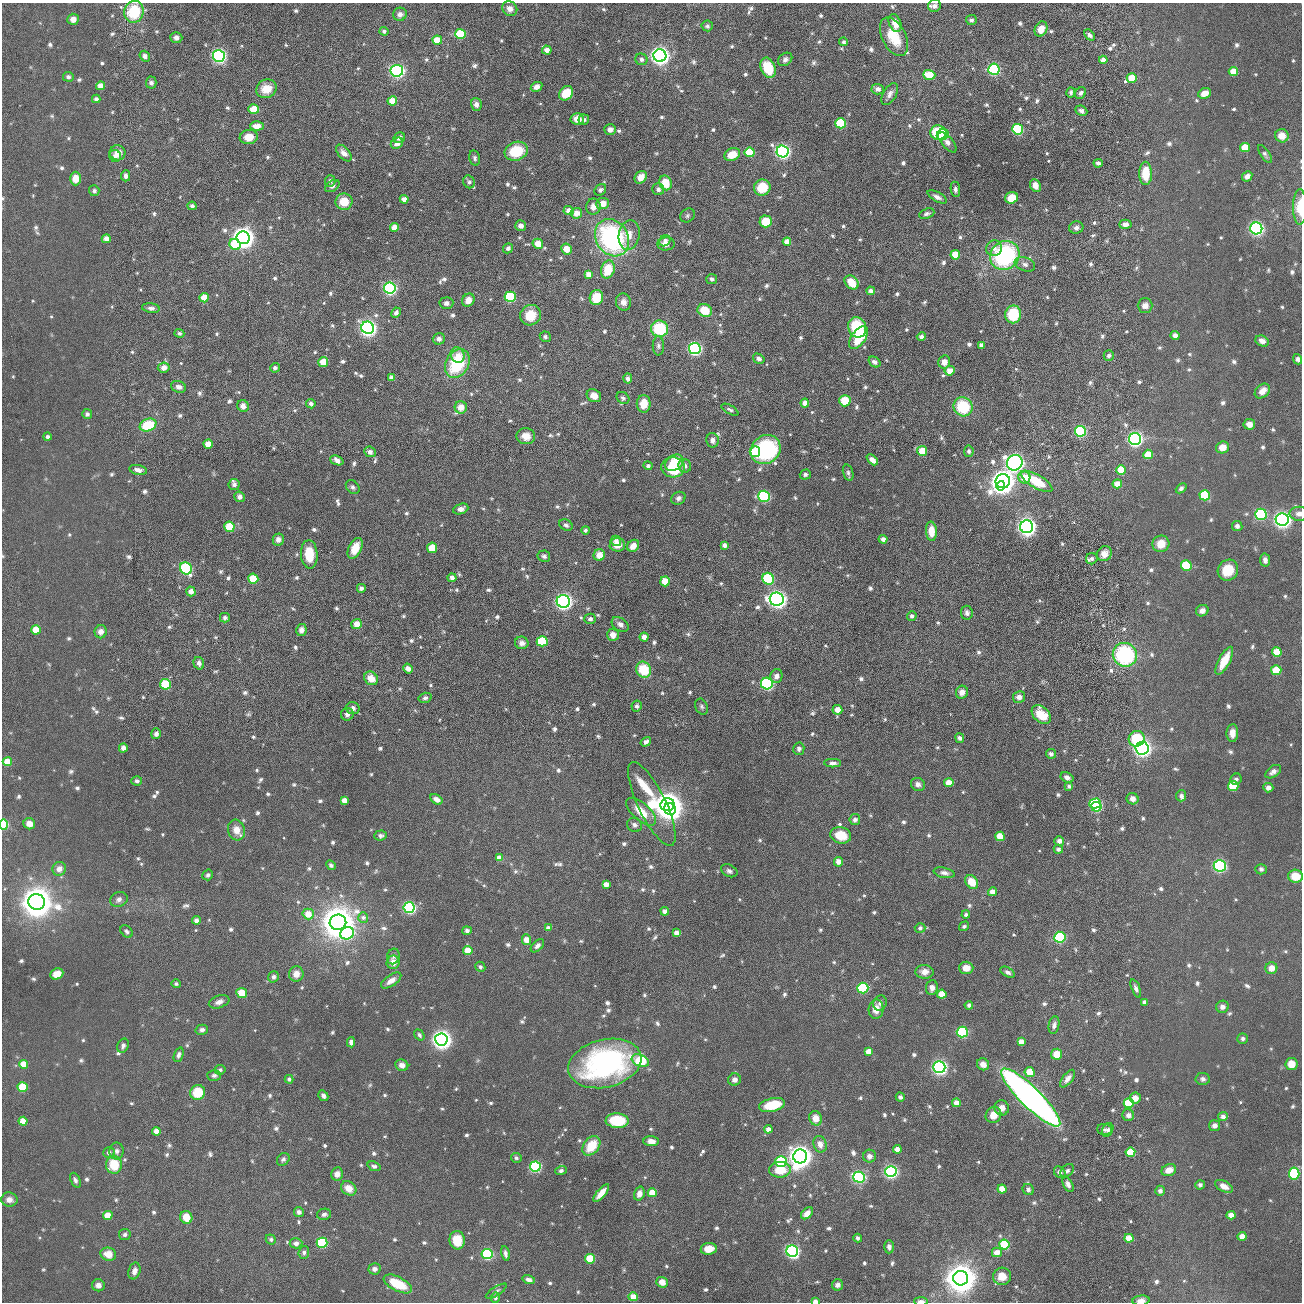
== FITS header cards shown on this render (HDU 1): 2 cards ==
NAXIS1  =                 2600 / length of original image axis
NAXIS2  =                 2600 / length of original image axis

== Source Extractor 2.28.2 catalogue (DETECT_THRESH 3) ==
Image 2600 x 2600 px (HDU 1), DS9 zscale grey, zoomed out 1/2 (1 PNG px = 2 x 2 image px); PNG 1304 x 1304 px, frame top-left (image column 1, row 2599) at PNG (2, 3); each listed source drawn as its Kron ellipse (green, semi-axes under 4 px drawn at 4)
Background 0.326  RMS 6.6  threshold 19.8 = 3 sigma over >= 5 px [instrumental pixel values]
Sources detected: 1474; of the 1474, the 500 brightest by FLUX_AUTO listed and drawn (974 fainter detections omitted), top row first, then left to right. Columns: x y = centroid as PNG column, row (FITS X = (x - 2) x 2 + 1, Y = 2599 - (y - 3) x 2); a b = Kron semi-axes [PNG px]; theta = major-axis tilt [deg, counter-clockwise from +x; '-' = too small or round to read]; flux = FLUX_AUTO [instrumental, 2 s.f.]
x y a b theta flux
934 6 6 6 - 6.8e+03
510 9 8 7 - 1.2e+04
134 12 11 9 74 7.0e+04
400 14 7 6 - 9.7e+03
73 19 6 5 - 1.2e+04
971 20 5 5 - 5.6e+03
895 23 9 6 -67 1.8e+04
707 26 5 5 - 4.5e+03
1041 29 8 6 62 1.9e+04
384 31 4 4 - 4.7e+03
460 34 5 5 - 1.1e+05
1089 35 6 4 -46 7.8e+03
894 37 21 12 -64 5.1e+04
176 38 6 5 - 6.8e+03
437 40 5 4 - 3.3e+04
843 42 4 4 - 5.1e+03
547 50 5 4 - 1.3e+04
145 56 6 5 - 7.8e+03
219 56 6 6 - 4.9e+05
660 56 6 6 - 9.7e+05
641 59 6 5 - 6.6e+03
785 59 8 6 40 6.4e+03
1103 60 4 4 - 1.4e+04
768 68 10 7 -68 5.9e+04
994 69 6 5 - 2.6e+05
397 71 6 6 - 4.8e+05
1233 72 5 4 - 2.8e+04
929 75 6 5 - 5.3e+04
68 77 5 5 - 5.4e+03
1132 78 5 4 - 3.3e+04
151 83 6 5 - 5.3e+03
101 86 4 4 - 1.7e+04
537 87 6 4 29 1.1e+04
266 89 10 9 - 2.9e+04
878 89 6 5 - 7.7e+03
1071 92 5 4 - 4.4e+03
566 93 8 6 47 3.9e+04
1081 93 6 5 - 5.3e+03
1205 93 6 5 - 1.7e+04
890 94 12 6 59 8.6e+03
96 99 4 4 - 6.0e+03
392 101 5 4 - 3.1e+04
476 104 6 5 - 9.1e+03
254 109 5 4 - 3.1e+04
1081 111 6 4 -25 6.1e+03
577 119 7 5 -6 2.0e+04
584 120 5 5 - 5.6e+03
841 123 5 5 - 1.0e+05
257 126 7 4 3 1.9e+04
610 129 6 5 - 9.1e+03
1018 129 5 5 - 1.5e+05
938 133 8 7 - 6.2e+04
943 135 6 5 - 1.0e+05
1282 136 7 6 - 2.0e+04
249 137 9 7 8 2.3e+04
399 138 6 5 - 8.2e+03
947 142 12 5 -49 1.0e+04
397 143 6 5 - 1.2e+04
1245 147 5 4 - 3.3e+04
516 151 12 9 19 6.5e+04
783 151 6 6 - 4.9e+05
750 152 5 5 - 7.0e+04
117 153 8 7 - 1.9e+04
344 153 10 5 -49 1.1e+04
1265 154 10 4 -56 4.9e+03
732 155 8 6 24 2.9e+04
115 156 6 5 - 7.2e+03
475 158 8 5 -77 5.0e+03
1098 163 4 4 - 7.0e+03
1146 173 12 6 -89 4.3e+04
126 176 5 4 - 7.0e+03
1247 176 5 4 - 9.8e+03
641 177 7 5 48 1.9e+04
76 178 7 5 -89 2.2e+04
330 181 6 5 - 4.9e+03
469 182 6 5 - 4.7e+03
665 183 7 6 - 3.7e+04
332 186 8 5 35 5.6e+03
1035 186 7 5 -63 1.4e+04
762 188 8 8 - 4.5e+04
658 189 6 6 - 6.3e+03
955 189 8 4 -83 5.4e+03
600 190 6 5 - 5.2e+03
94 191 5 5 - 4.9e+03
937 197 11 4 -29 7.5e+03
1011 198 6 5 - 3.4e+04
404 199 4 4 - 1.2e+04
344 202 8 8 - 3.6e+04
602 203 6 5 - 1.8e+04
192 206 4 4 - 6.4e+03
593 207 8 7 - 1.1e+04
1300 207 17 7 90 3.4e+04
569 211 5 4 - 1.6e+04
576 213 6 5 - 1.4e+04
927 213 8 5 20 5.3e+03
688 215 8 6 41 4.5e+03
766 221 6 6 - 3.8e+04
1125 224 6 4 2 1.0e+04
521 226 5 5 - 1.1e+04
395 227 4 4 - 2.0e+04
1076 228 7 6 - 7.1e+03
1256 228 6 6 - 5.1e+05
629 235 15 10 81 1.8e+04
243 238 6 6 - 1.7e+06
612 238 19 16 -57 2.9e+05
106 239 4 4 - 1.3e+04
665 241 6 5 - 6.2e+03
787 242 4 4 - 1.9e+04
538 244 5 5 - 2.1e+04
666 244 8 6 5 1.2e+04
235 245 6 5 - 6.0e+04
508 248 5 4 - 5.1e+03
994 248 8 7 - 9.7e+03
566 249 5 5 - 1.8e+04
955 255 5 4 - 3.3e+04
1005 255 15 14 - 2.4e+05
1025 264 10 7 -21 7.8e+03
608 269 9 6 75 4.3e+04
588 274 4 4 - 1.2e+04
712 279 5 5 - 5.3e+03
852 282 8 6 -43 3.7e+04
390 288 6 5 - 3.8e+05
871 291 4 4 - 8.2e+03
510 297 5 5 - 1.3e+05
596 297 7 6 - 4.3e+04
204 298 5 4 - 2.7e+04
468 300 7 6 - 1.5e+04
623 302 9 7 -75 1.0e+04
446 303 7 6 - 7.0e+03
1145 306 7 7 - 1.1e+04
151 308 9 4 -8 6.1e+03
705 310 7 6 - 4.2e+04
396 313 5 4 - 6.6e+03
1013 314 9 8 - 7.5e+04
530 315 11 10 - 4.2e+04
857 327 10 8 -69 8.9e+04
368 328 6 6 - 7.7e+05
660 329 8 8 - 9.1e+04
179 333 5 4 - 4.4e+03
1175 335 4 4 - 1.0e+04
921 336 4 4 - 7.0e+03
545 337 5 5 - 4.4e+03
859 338 13 7 56 6.4e+04
439 339 6 6 - 7.0e+03
1262 341 7 5 -24 1.1e+04
981 345 4 3 - 6.3e+03
658 346 9 5 -89 5.0e+03
695 349 6 5 - 3.8e+05
458 355 8 6 -67 1.1e+04
1109 356 5 5 - 5.5e+03
759 359 6 4 -32 6.9e+03
1298 359 5 4 - 6.1e+03
323 362 5 5 - 3.9e+04
875 362 6 4 -37 6.5e+03
944 362 6 6 - 1.4e+04
457 363 15 11 61 1.2e+05
164 368 6 5 - 1.0e+04
275 368 5 5 - 4.9e+03
950 371 5 4 - 1.8e+04
392 377 4 4 - 8.4e+03
628 378 5 4 - 6.3e+03
178 387 8 5 -20 8.6e+03
1262 391 8 6 42 1.7e+04
594 396 7 6 - 1.5e+04
623 398 7 5 -38 4.9e+03
845 401 6 5 - 4.1e+04
805 403 4 4 - 1.4e+04
311 404 5 4 - 5.4e+03
644 404 9 7 88 2.8e+04
243 406 6 5 - 1.0e+04
461 407 6 6 - 1.7e+04
963 407 10 9 - 8.5e+04
730 410 9 4 -29 4.6e+03
87 414 5 5 - 4.9e+03
1249 424 6 5 - 1.5e+04
148 425 8 6 23 7.4e+04
1080 431 5 5 - 2.1e+05
526 436 9 8 - 1.7e+04
47 437 4 4 - 4.9e+03
1135 439 6 6 - 6.0e+05
713 440 7 6 - 6.7e+03
208 444 4 4 - 2.2e+04
1222 447 6 6 - 2.1e+04
766 450 15 14 - 2.0e+05
922 451 5 5 - 3.7e+04
969 451 5 5 - 4.7e+03
370 452 6 5 - 7.1e+03
755 452 5 5 - 7.7e+04
1148 454 5 4 - 3.9e+04
337 460 7 4 -21 1.1e+04
872 460 6 4 -44 1.1e+04
674 463 10 7 35 4.5e+04
1015 463 8 7 - 8.2e+05
648 466 4 4 - 5.4e+03
685 466 7 6 - 7.3e+03
673 467 12 10 -6 7.5e+04
138 470 9 5 -11 9.1e+03
1121 470 5 4 - 4.5e+04
848 473 8 5 -74 4.5e+03
805 474 5 5 - 4.7e+03
1024 477 6 6 - 2.5e+04
1003 481 7 7 - 2.0e+06
1036 481 18 6 -30 5.4e+04
234 484 5 5 - 6.3e+03
1117 484 5 4 - 2.1e+04
1001 486 4 4 - 2.9e+05
353 487 8 6 -49 5.5e+03
1181 488 6 4 42 4.8e+03
1205 495 5 5 - 8.5e+04
764 496 6 5 - 2.1e+05
239 497 5 5 - 9.3e+03
678 498 7 6 - 6.0e+03
461 509 8 5 21 9.4e+03
1261 514 6 5 - 2.0e+05
1299 514 9 7 -1 9.1e+03
1282 519 6 6 - 8.5e+05
566 525 7 5 -28 4.9e+03
1237 526 5 5 - 6.4e+03
229 527 5 5 - 5.3e+04
1027 527 6 6 - 9.0e+05
585 530 4 4 - 4.8e+03
931 531 9 5 -87 2.5e+04
278 539 6 5 - 9.2e+03
883 539 4 4 - 9.1e+03
616 541 5 5 - 7.3e+03
1161 544 8 8 - 2.4e+04
617 545 8 6 4 1.9e+04
725 545 4 4 - 7.7e+03
633 546 6 5 - 1.5e+04
355 548 11 6 64 3.1e+04
432 548 5 5 - 3.4e+04
309 554 14 8 -87 4.4e+04
1104 554 8 7 - 1.4e+04
599 555 6 5 - 1.9e+04
544 556 6 5 - 4.9e+03
1092 559 6 5 - 4.5e+03
1265 560 7 5 -80 6.6e+03
1186 565 5 5 - 8.5e+04
186 568 6 5 - 2.1e+05
1228 570 11 10 - 4.4e+04
452 578 4 4 - 8.8e+03
253 579 5 5 - 5.2e+04
768 579 6 5 - 1.5e+05
665 581 5 5 - 3.3e+04
361 588 4 4 - 6.1e+03
191 591 5 4 - 1.0e+04
777 599 7 6 - 9.7e+05
563 601 6 6 - 7.6e+05
1202 611 6 5 - 1.0e+04
967 613 7 5 -83 6.4e+03
912 616 5 5 - 5.2e+03
225 618 5 5 - 4.4e+03
590 619 5 5 - 5.7e+03
357 624 5 5 - 2.2e+04
620 624 9 6 -33 8.4e+03
36 630 5 4 - 2.9e+04
301 630 6 5 - 9.6e+03
101 632 6 6 - 1.2e+04
613 635 6 6 - 1.4e+04
644 637 4 4 - 1.1e+04
542 641 5 5 - 7.6e+04
522 643 7 6 - 9.3e+03
1277 652 5 4 - 3.4e+04
1125 655 12 12 - 1.9e+05
1224 661 15 5 62 4.1e+04
199 663 6 5 - 5.6e+03
408 669 5 4 - 9.2e+03
644 670 8 7 - 6.1e+04
1276 670 5 5 - 4.5e+04
776 676 7 6 - 7.6e+03
371 678 7 6 - 2.1e+04
165 684 5 5 - 7.3e+04
767 684 6 6 - 2.5e+05
962 692 6 6 - 1.1e+04
1019 697 6 6 - 9.1e+03
425 698 6 5 - 4.9e+03
637 706 5 5 - 5.5e+03
702 707 8 6 -66 4.4e+03
353 708 7 6 - 7.0e+03
837 710 5 5 - 1.6e+04
347 714 6 6 - 7.0e+03
1041 715 11 7 -44 4.3e+04
1232 733 9 6 87 1.5e+04
156 734 5 4 - 7.1e+03
960 738 5 4 - 5.2e+03
1137 739 8 7 - 7.3e+04
646 742 5 4 - 7.8e+03
123 748 4 4 - 9.6e+03
1142 748 6 6 - 8.6e+05
799 749 6 5 - 5.4e+03
1051 754 5 5 - 7.3e+03
7 762 5 4 - 2.8e+04
833 763 8 4 -2 7.4e+03
1273 772 9 5 35 9.3e+03
1067 778 7 4 -29 7.0e+03
1236 779 6 5 - 4.7e+03
137 781 5 4 - 5.3e+03
949 783 4 4 - 2.3e+04
918 784 7 6 - 7.3e+03
1069 786 4 4 - 4.8e+03
1233 786 5 5 - 6.6e+04
1268 788 5 4 - 1.0e+04
1181 796 5 5 - 6.0e+03
436 799 6 4 -33 1.2e+04
1133 799 6 5 - 1.1e+04
344 800 4 4 - 1.4e+04
1095 803 6 5 - 1.7e+05
652 804 46 14 -64 1.4e+05
667 805 7 6 - 2.9e+06
1096 807 5 5 - 1.3e+05
670 809 6 5 - 1.1e+06
641 812 18 8 -41 3.4e+04
855 820 5 5 - 6.6e+03
4 824 5 4 - 1.0e+05
29 824 6 5 - 1.5e+04
634 825 8 7 - 5.9e+03
236 830 10 8 -73 1.9e+04
380 835 6 5 - 5.9e+03
841 835 10 8 -14 3.9e+04
1000 836 5 4 - 3.5e+04
1059 841 5 5 - 9.3e+03
1058 849 4 4 - 6.0e+03
499 858 4 4 - 1.4e+04
838 862 5 4 - 1.2e+04
331 865 5 4 - 4.5e+03
1220 866 6 6 - 3.6e+05
59 869 7 6 - 9.6e+03
1261 869 6 5 - 4.4e+03
729 871 9 6 -26 5.8e+03
944 873 11 5 -12 7.8e+03
208 875 5 5 - 5.0e+03
1295 876 7 6 - 3.3e+04
972 882 7 5 -52 3.3e+04
606 884 4 4 - 1.2e+04
992 892 4 4 - 1.3e+04
119 899 9 7 22 7.5e+03
37 902 8 7 - 4.9e+06
409 908 5 5 - 3.4e+05
665 911 4 4 - 1.1e+04
308 914 5 5 - 2.3e+04
966 914 4 4 - 4.7e+03
363 917 5 5 - 5.0e+03
196 920 4 4 - 9.0e+03
338 922 8 8 - 5.2e+06
964 926 5 4 - 4.6e+03
548 928 4 4 - 6.8e+03
920 928 5 5 - 4.8e+03
127 931 7 5 -46 4.7e+03
467 931 4 4 - 5.9e+03
347 933 7 6 - 1.8e+05
677 933 4 4 - 1.2e+04
1060 937 5 5 - 1.8e+05
526 940 5 4 - 2.0e+04
537 946 8 5 44 7.3e+03
468 951 4 4 - 3.2e+04
393 956 8 6 74 5.4e+03
393 962 7 6 - 1.6e+04
480 967 5 5 - 4.5e+03
966 968 7 6 - 1.7e+04
1271 968 6 5 - 1.7e+04
924 972 9 7 -3 1.5e+04
1008 972 8 4 -30 6.2e+03
57 974 7 5 23 2.5e+04
296 974 7 7 - 1.6e+04
274 977 6 5 - 5.6e+03
391 981 11 5 34 1.4e+04
176 984 4 4 - 4.3e+03
863 988 5 5 - 1.5e+05
932 988 7 6 - 1.1e+04
1136 988 10 4 -67 6.1e+03
242 993 5 5 - 3.3e+04
942 994 4 4 - 2.9e+04
219 1002 10 6 19 8.8e+03
1145 1002 4 4 - 8.0e+03
880 1003 7 6 - 6.2e+03
969 1005 4 4 - 6.1e+03
1222 1007 6 6 - 8.0e+03
876 1009 10 7 86 1.8e+04
1054 1025 9 5 81 7.6e+03
202 1030 6 5 - 6.4e+03
962 1032 5 5 - 1.8e+05
419 1035 6 4 -54 4.4e+03
1243 1038 5 5 - 4.8e+03
441 1039 6 6 - 1.2e+06
351 1042 5 4 - 7.9e+03
1021 1042 4 4 - 1.4e+04
123 1046 7 5 67 5.4e+03
869 1051 4 4 - 1.7e+04
1057 1054 5 5 - 2.8e+04
179 1055 7 4 69 5.6e+03
640 1061 9 5 -22 1.3e+05
605 1063 37 24 14 3.7e+05
23 1064 4 4 - 2.7e+04
983 1064 6 5 - 1.3e+04
1291 1064 6 6 - 2.2e+04
402 1065 6 5 - 1.1e+04
939 1067 6 6 - 5.4e+05
220 1070 5 5 - 4.5e+03
1030 1072 5 5 - 3.2e+04
214 1075 7 5 -2 4.9e+03
289 1079 4 4 - 4.8e+03
1068 1079 10 5 53 1.1e+04
1203 1079 7 6 - 5.5e+03
734 1080 6 6 - 8.9e+03
23 1087 5 5 - 6.3e+04
198 1092 8 7 - 4.7e+04
323 1096 6 4 -59 7.0e+03
900 1097 4 4 - 4.7e+03
1031 1097 40 10 -44 1.3e+06
1135 1098 5 5 - 1.5e+04
956 1103 4 4 - 1.8e+04
1129 1103 5 5 - 6.3e+04
772 1105 13 6 13 5.2e+04
1002 1108 7 7 - 1.2e+04
993 1115 8 7 - 2.2e+04
1128 1115 6 6 - 9.3e+03
1223 1117 5 4 - 7.9e+03
816 1118 7 6 - 1.9e+04
23 1121 4 4 - 2.7e+04
617 1121 11 7 -3 7.2e+04
1215 1126 5 5 - 8.1e+03
768 1129 4 4 - 1.0e+04
1105 1129 7 5 -3 4.5e+03
1108 1130 7 5 66 5.0e+03
156 1131 4 4 - 1.5e+04
651 1141 7 5 -5 1.3e+04
820 1144 8 6 -70 1.1e+04
591 1146 11 7 53 4.9e+04
897 1149 4 4 - 1.4e+04
117 1151 8 7 - 7.3e+03
109 1152 6 5 - 6.7e+03
1130 1152 5 4 - 5.4e+04
800 1156 7 7 - 1.9e+06
869 1156 6 6 - 8.7e+03
516 1158 5 5 - 4.5e+03
283 1159 7 5 50 5.4e+03
781 1161 5 5 - 1.1e+05
114 1165 9 8 - 5.3e+04
374 1166 7 4 -21 5.0e+03
535 1166 5 5 - 2.4e+05
780 1170 11 8 1 3.7e+04
1169 1170 7 6 - 1.7e+04
561 1171 6 4 20 4.8e+03
1067 1171 8 5 42 5.4e+03
891 1172 6 5 - 4.3e+05
1060 1172 6 5 - 6.6e+03
1294 1173 6 5 - 1.3e+05
337 1174 6 6 - 9.6e+03
859 1177 6 5 - 3.2e+05
75 1180 8 4 -65 5.4e+03
1068 1184 8 4 -63 8.3e+03
1200 1185 5 4 - 4.7e+03
1224 1186 10 5 -27 1.5e+04
349 1188 8 6 -39 2.1e+04
1002 1189 4 4 - 2.3e+04
1028 1190 6 5 - 6.1e+03
1160 1191 5 5 - 7.2e+03
601 1193 11 4 49 2.1e+04
652 1193 4 4 - 3.3e+04
639 1194 7 5 74 1.3e+04
9 1200 8 7 - 1.2e+04
299 1212 5 5 - 6.3e+03
807 1213 7 4 45 1.2e+04
324 1214 7 5 11 6.3e+03
108 1215 5 4 - 2.6e+04
1231 1215 4 4 - 1.6e+04
186 1217 6 6 - 3.0e+04
125 1234 6 5 - 4.4e+03
1242 1236 4 4 - 1.5e+04
858 1238 4 4 - 5.2e+03
1129 1238 4 4 - 2.7e+04
271 1239 5 5 - 5.1e+03
457 1240 9 7 -80 3.8e+04
296 1243 6 5 - 7.7e+03
322 1243 5 5 - 1.3e+05
1004 1245 5 5 - 8.6e+04
889 1247 7 5 90 7.0e+03
709 1249 8 6 7 2.3e+04
792 1251 6 5 - 4.7e+05
997 1252 5 5 - 1.8e+04
304 1253 6 5 - 4.5e+03
505 1253 7 4 -79 6.4e+03
108 1254 8 6 -16 2.4e+04
487 1254 5 5 - 2.1e+05
590 1259 5 4 - 6.8e+04
374 1269 6 5 - 7.8e+03
134 1271 8 6 74 1.1e+04
1002 1276 9 9 - 1.9e+04
961 1278 7 7 - 4.2e+06
529 1280 6 4 -15 7.7e+03
662 1282 6 5 - 1.7e+04
398 1284 15 7 -27 5.6e+04
98 1285 6 6 - 9.2e+03
837 1285 6 5 - 7.4e+03
496 1291 12 4 32 4.9e+03
633 1297 4 4 - 2.3e+04
495 1298 5 4 - 4.4e+03
815 1301 4 2 - 9.4e+03
921 1301 7 3 -1 6.7e+03
1141 1301 8 5 7 1.0e+04
At the frame edge (FLAGS 8, measured only in part): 6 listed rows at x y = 1300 207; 1299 514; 4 824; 815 1301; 921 1301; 1141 1301
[974 fainter detections neither listed nor drawn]